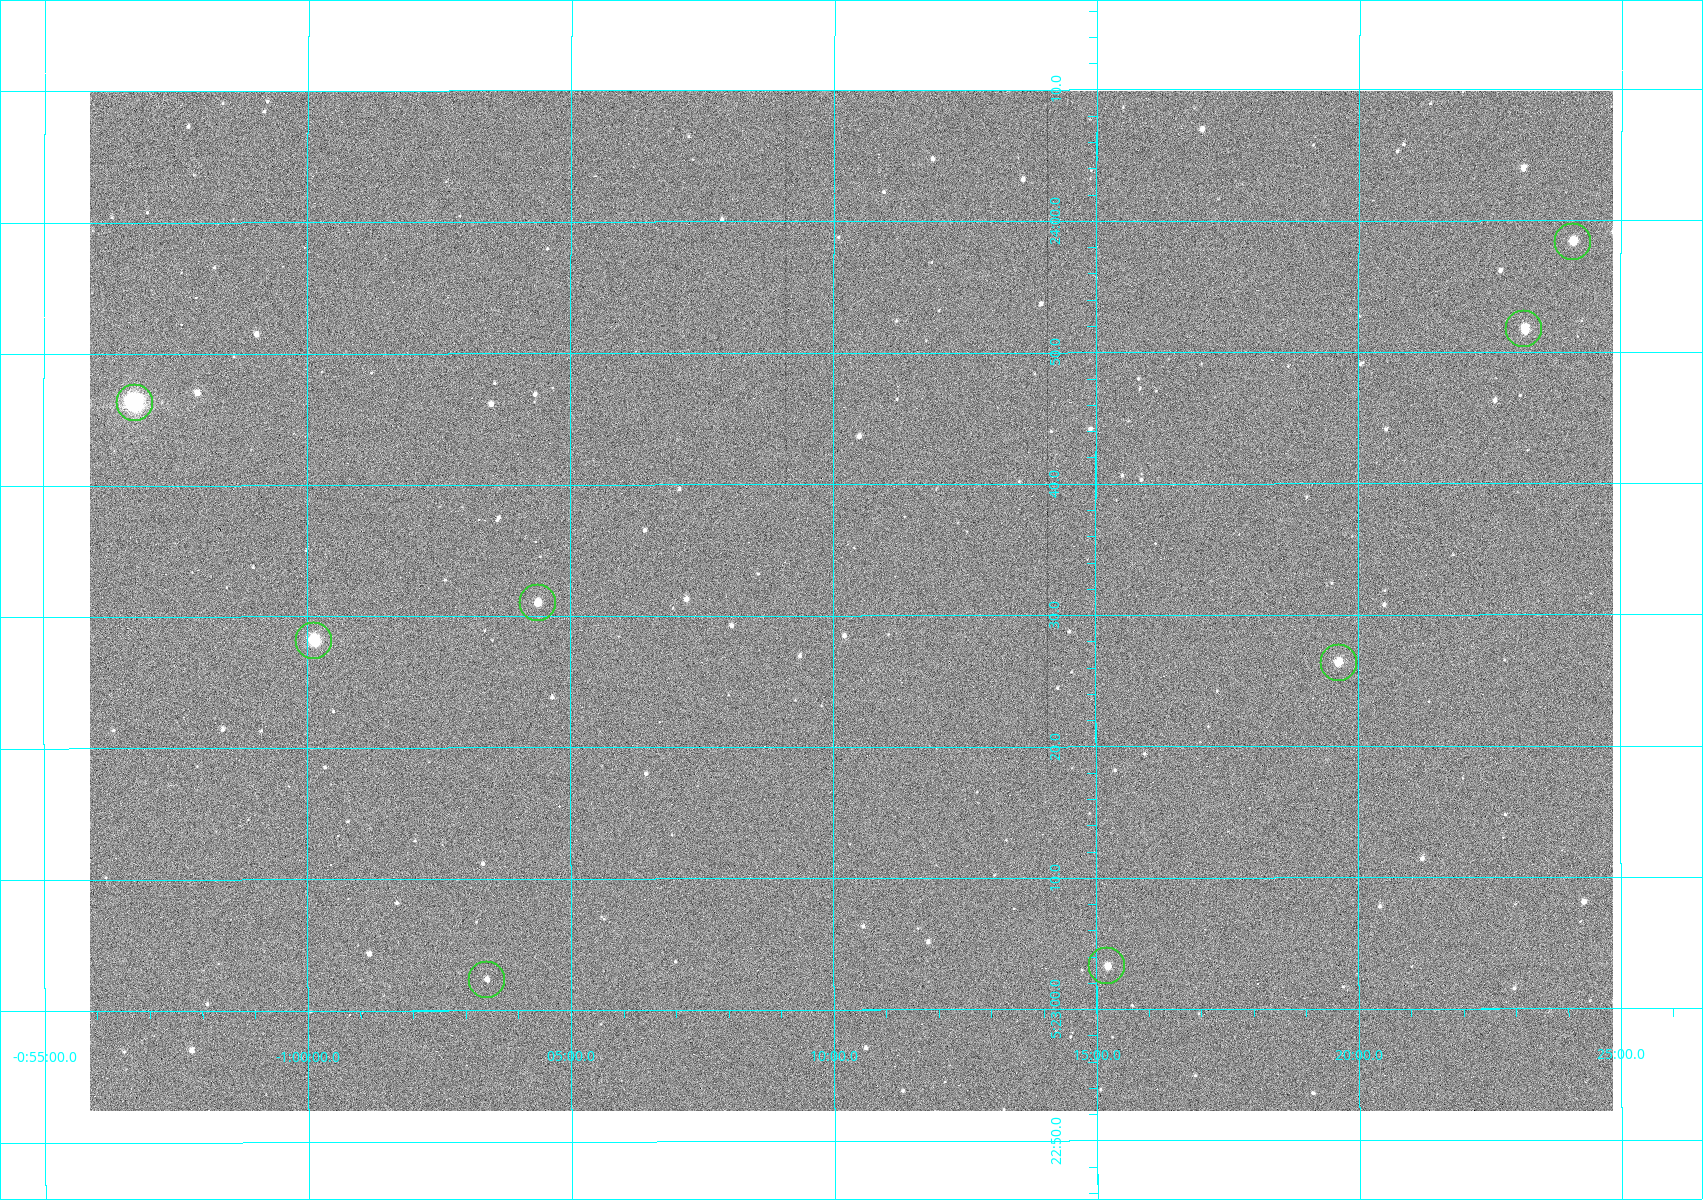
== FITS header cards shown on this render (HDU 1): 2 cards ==
NAXIS1  =                 1523
NAXIS2  =                 1020

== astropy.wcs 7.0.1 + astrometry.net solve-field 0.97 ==
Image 1523 x 1020 px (HDU 1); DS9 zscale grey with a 90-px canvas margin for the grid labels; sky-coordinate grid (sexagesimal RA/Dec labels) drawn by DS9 from the SOLVED WCS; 8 Tycho-2 reference stars matched to detected sources circled (green)
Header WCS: RA---TAN/DEC--TAN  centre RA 05:23:31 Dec -01:10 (80.88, -1.17 deg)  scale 1.14 arcsec/px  FOV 29.0' x 19.4'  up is +90 deg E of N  parity flipped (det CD > 0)
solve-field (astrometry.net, Tycho-2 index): VERIFIED the header's WCS against the Tycho-2 star catalogue (8 matches, 0 conflicts) and refined it, rather than solving blind
Solved WCS: RA---TAN-SIP/DEC--TAN-SIP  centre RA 05:23:31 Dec -01:10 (80.88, -1.17 deg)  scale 1.14 arcsec/px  FOV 29.0' x 19.4'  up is +90 deg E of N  parity flipped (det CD > 0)
The solver's refit moves the header's centre by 0.28 arcsec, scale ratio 1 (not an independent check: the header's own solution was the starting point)
Tycho-2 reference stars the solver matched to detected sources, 8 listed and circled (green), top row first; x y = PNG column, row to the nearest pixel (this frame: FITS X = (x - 90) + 1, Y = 1020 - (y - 91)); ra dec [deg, ICRS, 3 dp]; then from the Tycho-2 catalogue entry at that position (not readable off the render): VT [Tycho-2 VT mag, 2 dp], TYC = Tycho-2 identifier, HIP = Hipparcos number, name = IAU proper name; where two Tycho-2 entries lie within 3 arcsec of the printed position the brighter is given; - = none
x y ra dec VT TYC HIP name
1573 242 80.993 -1.402 10.12 4753-1097-1 - -
1524 329 80.966 -1.386 10.33 4753-1182-1 - -
135 403 80.943 -0.946 8.91 4753-387-1 - -
538 603 80.879 -1.073 10.48 4753-1534-1 - -
314 641 80.867 -1.002 7.84 4753-1205-1 25199 -
1339 663 80.860 -1.327 11.24 4753-1591-1 - -
1107 966 80.764 -1.254 10.69 4753-1358-1 - -
487 980 80.760 -1.057 11.82 4753-1463-1 - -